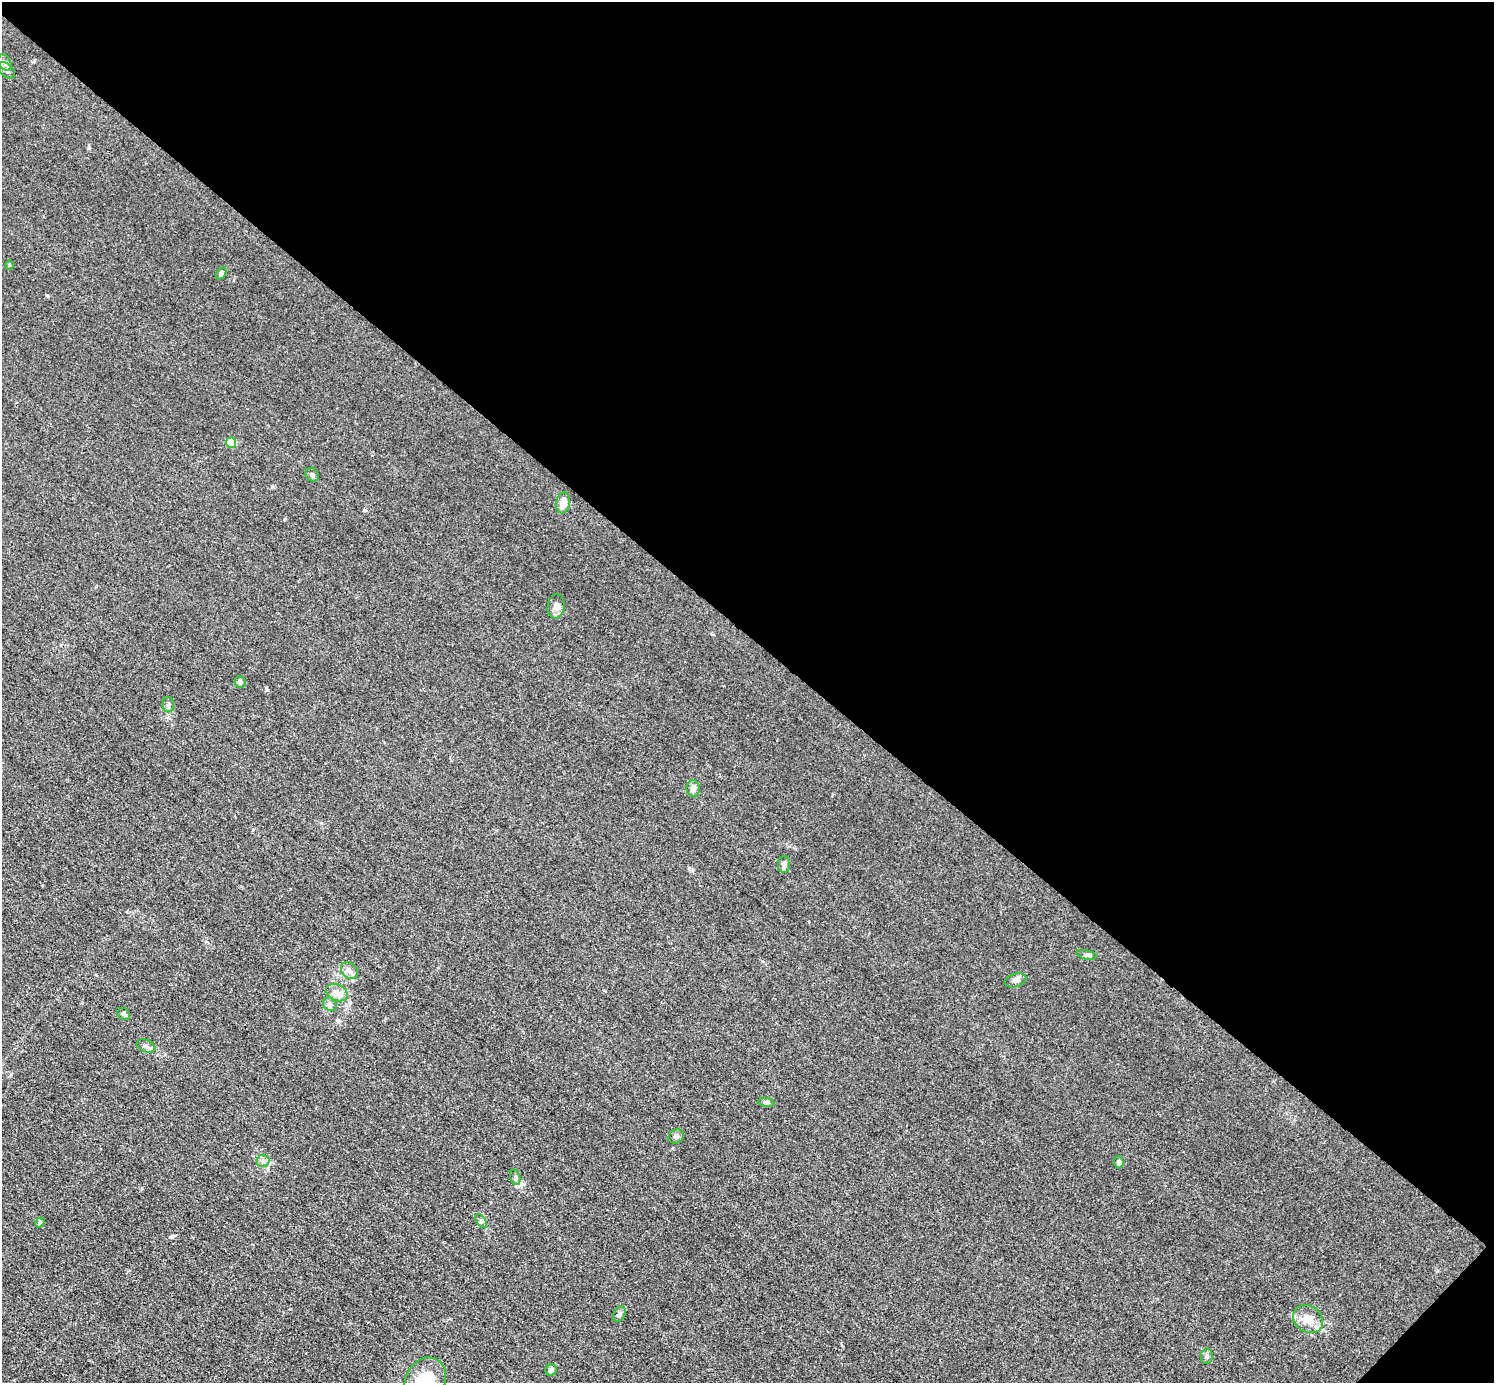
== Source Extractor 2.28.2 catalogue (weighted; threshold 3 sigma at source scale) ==
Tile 8 of 4 x 4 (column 4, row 2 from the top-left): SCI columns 4480-5971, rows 3060-4440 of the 5974 x 5976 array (HDU 1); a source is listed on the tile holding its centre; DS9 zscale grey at full resolution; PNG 1496 x 1385 px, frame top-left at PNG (2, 2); each listed source drawn as its Kron ellipse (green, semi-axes under 4 px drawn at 4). Shown black and unused: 46% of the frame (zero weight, under 3 of 4 exposures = <1% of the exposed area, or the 3 px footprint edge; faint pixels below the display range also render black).
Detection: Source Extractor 2.28.2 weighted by HDU 2 'WHT'; one run over the whole footprint, this tile lists its part. Background 0.016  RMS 0.0044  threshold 0.0197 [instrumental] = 3 sigma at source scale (4.5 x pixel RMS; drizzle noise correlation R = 1.50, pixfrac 1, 0.05/0.05 arcsec/px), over >= 5 px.
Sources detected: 31; all 31 listed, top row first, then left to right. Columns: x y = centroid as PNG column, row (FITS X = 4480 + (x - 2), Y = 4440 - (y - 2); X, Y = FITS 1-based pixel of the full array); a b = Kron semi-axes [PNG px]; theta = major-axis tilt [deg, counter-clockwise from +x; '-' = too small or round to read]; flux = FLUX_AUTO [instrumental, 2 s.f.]
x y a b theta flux
5 63 9 6 -62 1.4
7 70 10 6 -45 1.4
10 265 5 3 - 0.4
221 273 6 4 57 1.1
231 443 5 5 - 21
312 475 7 6 - 1.1
563 503 10 7 82 5.2
556 606 12 8 83 2.5
240 682 6 5 - 0.85
168 705 8 6 89 1
693 788 8 6 -84 2.1
784 865 8 6 90 1.5
1087 955 10 4 -14 0.9
349 971 10 7 -45 1.9
1015 980 11 6 18 1.6
337 993 11 8 -26 2.7
330 1004 7 6 - 1.2
124 1014 7 5 -37 1
146 1046 9 6 -22 1.3
766 1103 8 4 -8 0.82
676 1136 8 6 33 1.2
263 1161 6 6 - 1.2
1119 1162 6 5 - 0.97
515 1177 8 5 -75 0.98
481 1221 8 4 -54 0.84
40 1223 5 4 - 0.76
619 1314 8 5 63 1.2
1308 1319 16 13 -36 5.1
1207 1356 7 6 - 1.1
551 1370 6 5 - 1.6
425 1380 23 19 56 14
Isophote crosses this tile's border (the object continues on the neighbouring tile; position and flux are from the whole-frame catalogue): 1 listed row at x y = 425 1380
Unlisted compact peaks at least as high as the median listed source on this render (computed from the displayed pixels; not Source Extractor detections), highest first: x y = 689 869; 89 147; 267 690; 171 1237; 364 510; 285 519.